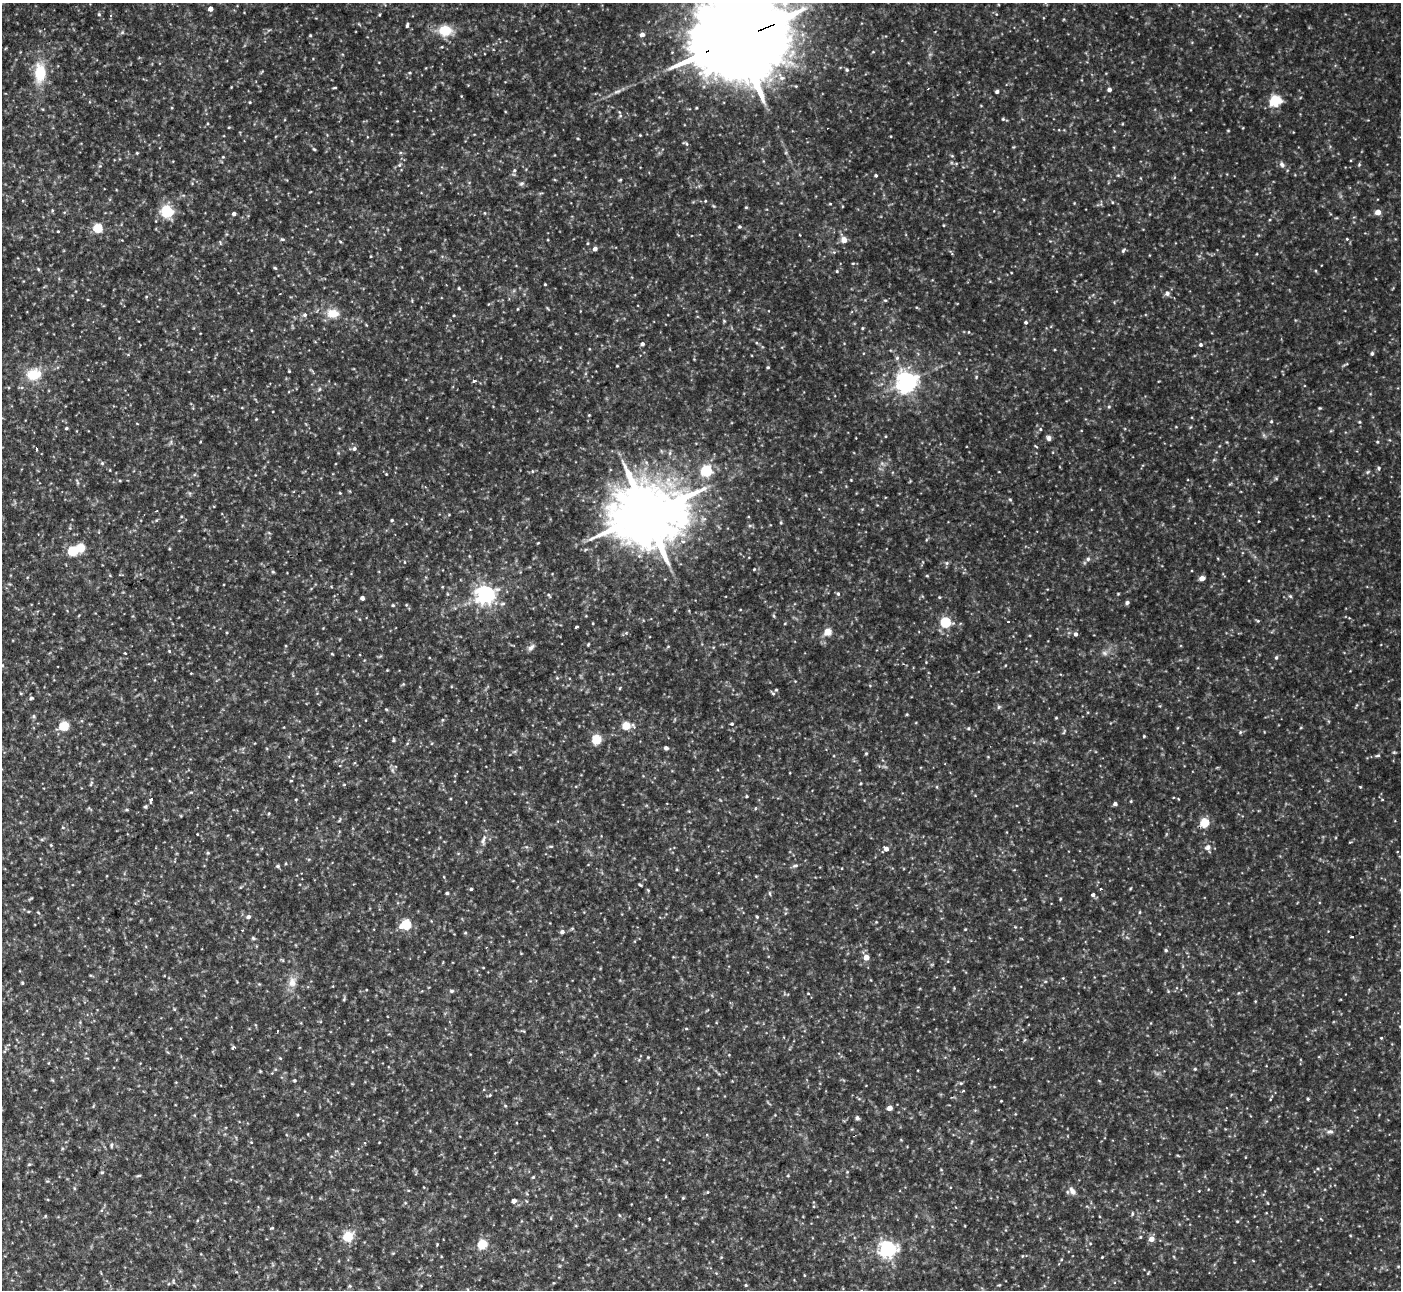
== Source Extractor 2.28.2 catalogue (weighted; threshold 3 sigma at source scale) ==
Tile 7 of 4 x 4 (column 3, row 2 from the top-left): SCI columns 2866-4264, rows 2861-4148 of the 6173 x 5943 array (HDU 1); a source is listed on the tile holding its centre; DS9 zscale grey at full resolution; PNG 1403 x 1292 px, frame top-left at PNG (2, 3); no overlay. Shown black and unused: <1% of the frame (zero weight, under 2 of 3 exposures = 1% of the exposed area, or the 3 px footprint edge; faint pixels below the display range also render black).
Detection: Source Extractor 2.28.2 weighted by HDU 2 'WHT'; one run over the whole footprint, this tile lists its part. Background 0.0722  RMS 0.01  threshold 0.0452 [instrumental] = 3 sigma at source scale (4.5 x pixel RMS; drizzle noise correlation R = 1.50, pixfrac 1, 0.05/0.05 arcsec/px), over >= 5 px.
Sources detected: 256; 1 inside a brighter object's white glare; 3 cosmic-ray / hot-pixel residue — not listed; the other 252 listed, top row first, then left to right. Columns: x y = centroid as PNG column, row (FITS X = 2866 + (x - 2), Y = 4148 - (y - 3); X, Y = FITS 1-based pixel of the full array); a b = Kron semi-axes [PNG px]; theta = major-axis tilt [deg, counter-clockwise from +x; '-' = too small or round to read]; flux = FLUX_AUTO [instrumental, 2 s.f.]
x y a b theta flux
785 3 10 9 - 10
210 9 4 4 - 6.6
99 14 5 4 - 1.4
407 25 5 3 - 1.9
445 30 13 11 0 24
642 34 5 4 - 4.8
310 36 5 3 - 0.98
735 40 43 20 22 25000
847 70 5 4 - 1.4
40 73 26 14 -90 31
782 78 8 6 -14 3.6
334 88 5 3 - 0.95
1109 89 4 4 - 3.7
997 92 4 4 - 2.3
1275 101 14 12 30 21
250 102 4 3 - 0.84
620 116 6 4 0 1.7
1003 119 5 4 - 1.2
229 127 5 3 - 0.84
1228 130 5 3 - 0.81
640 135 3 3 - 0.76
686 144 7 4 -22 1.6
314 149 5 4 - 1.2
137 153 4 3 - 0.93
952 156 6 3 -19 1
223 157 4 3 - 0.83
1282 164 8 7 - 3.3
1359 164 5 4 - 1.1
399 165 5 5 - 1.8
514 170 6 5 - 2
876 175 4 4 - 1.5
1118 175 5 4 - 1.1
620 180 5 3 - 1.1
522 184 7 7 - 2.4
705 201 4 4 - 0.84
1112 202 4 3 - 0.83
830 204 4 3 - 0.86
746 207 4 4 - 0.99
167 212 11 11 - 31
1378 212 4 4 - 10
234 214 4 4 - 3.4
943 225 4 3 - 0.77
739 227 4 4 - 1.5
98 228 5 5 - 46
58 231 3 3 - 0.82
282 239 6 4 5 1.3
1347 239 4 3 - 0.91
844 240 8 7 - 6.1
340 241 5 3 - 0.93
595 249 5 4 - 3.5
1123 250 7 4 52 1.6
853 263 5 3 - 0.9
275 268 5 4 - 1.3
38 269 5 4 - 1.2
837 271 4 3 - 1.1
545 284 3 3 - 0.87
459 288 4 3 - 1
1167 293 6 6 - 3.5
885 300 5 4 - 1.2
517 309 4 3 - 0.75
333 313 14 10 -7 15
305 315 6 6 - 2.6
724 321 5 4 - 1
1026 322 5 4 - 1.8
862 328 4 4 - 1.1
968 332 4 3 - 0.77
642 344 4 4 - 3
1201 345 5 4 - 1.8
1372 354 5 4 - 1.8
617 366 3 2 - 0.8
768 367 4 4 - 1.2
289 371 3 3 - 0.82
34 374 18 13 15 23
976 377 5 4 - 0.95
474 381 3 3 - 5.2
907 381 7 7 - 690
319 389 6 4 88 1.4
1109 407 5 4 - 1.2
1320 408 4 4 - 0.98
589 415 3 3 - 0.77
256 419 3 3 - 0.69
1271 421 4 4 - 1.2
1359 422 4 4 - 1
66 428 4 3 - 1.3
1040 429 5 4 - 1.4
1049 438 7 5 -67 3
1377 442 4 4 - 1
1036 446 6 2 -44 0.94
36 449 3 3 - 2
354 449 6 6 - 2.5
102 463 5 5 - 1.4
1379 468 5 4 - 1.7
532 471 4 3 - 0.83
706 471 5 5 - 95
386 474 4 4 - 0.67
1276 478 6 4 19 1.3
851 480 3 3 - 0.66
77 482 6 4 -71 1.4
340 493 4 3 - 0.86
1010 499 5 3 - 1.1
646 514 23 16 17 9100
392 520 4 3 - 1.2
1259 521 3 2 - 1.2
781 523 4 4 - 1.1
73 552 5 5 - 53
1088 559 6 6 - 2
405 562 4 3 - 0.72
947 563 6 5 - 1.7
754 569 4 3 - 0.78
273 572 6 3 -19 1.1
927 576 4 4 - 0.95
1202 578 5 4 - 7.7
838 594 6 4 -75 1.9
485 595 7 6 - 490
549 595 7 3 -56 1.1
1290 596 5 4 - 1.4
939 597 4 3 - 0.92
362 598 4 4 - 3.9
1127 602 5 4 - 2.3
393 605 4 4 - 1.1
1258 621 5 4 - 1.1
1008 622 3 2 - 0.88
945 623 5 5 - 79
577 627 3 3 - 22
827 632 5 4 - 25
1076 634 5 4 - 2.8
588 644 4 4 - 0.9
668 646 5 3 - 0.9
531 648 10 5 43 3.4
169 651 5 3 - 0.9
125 653 3 2 - 0.72
1105 653 9 6 -16 3.3
332 654 4 3 - 0.81
1276 658 6 4 74 1.6
926 662 3 3 - 0.64
387 670 3 3 - 0.63
620 688 5 3 - 0.89
776 690 4 4 - 1.1
773 693 5 4 - 1.5
31 698 6 5 - 1.6
999 707 6 5 - 1.7
386 709 5 3 - 0.95
34 716 6 4 90 1.5
1056 718 5 3 - 0.85
732 724 5 4 - 1.4
626 725 5 5 - 36
64 726 5 5 - 47
968 728 5 4 - 1.2
1064 732 8 3 77 1.3
1240 732 5 5 - 1.3
1144 736 4 3 - 0.89
597 739 5 5 - 52
393 740 6 4 63 1.2
666 748 4 4 - 3.2
1394 752 5 4 - 1.2
866 753 4 4 - 1
1378 755 6 4 17 1.6
340 766 4 3 - 0.84
392 770 7 4 -71 2.1
291 781 4 3 - 0.82
91 784 8 3 64 1.4
344 784 5 3 - 0.88
937 787 5 3 - 0.98
747 796 3 3 - 0.97
151 799 4 3 - 8.2
296 799 4 3 - 0.81
1115 804 5 4 - 2.7
145 807 5 4 - 1.4
127 810 4 4 - 1
269 813 5 3 - 0.95
1204 823 5 5 - 47
63 827 5 3 - 1
197 834 3 2 - 0.61
42 839 6 4 18 1.3
483 840 18 6 77 5.2
51 845 4 3 - 0.87
551 846 6 4 0 1.2
1208 848 11 7 -81 4.5
886 849 5 5 - 4.6
208 853 5 4 - 1.1
278 866 6 4 0 1.7
795 866 8 4 17 2.1
471 889 4 4 - 1.3
1101 889 3 2 - 1.6
648 890 5 4 - 0.93
447 893 4 3 - 1.5
770 893 7 3 -81 1.2
1093 895 5 4 - 2.6
1060 899 4 3 - 1
28 911 5 3 - 0.99
38 912 5 3 - 0.86
1140 912 5 3 - 0.94
248 917 5 5 - 3
757 917 4 4 - 1.1
406 925 6 5 - 67
965 929 4 3 - 0.79
562 932 5 5 - 3
465 933 4 4 - 1.1
1352 936 3 3 - 16
253 938 6 5 - 1.4
1166 950 5 4 - 1.4
866 957 5 5 - 10
483 968 4 2 - 0.68
292 982 15 10 90 10
22 983 4 3 - 1
259 984 5 4 - 1
366 990 3 2 - 0.71
452 991 6 5 - 2
808 993 5 3 - 0.77
344 999 5 4 - 1.1
686 1029 5 3 - 1
278 1031 3 2 - 1.1
1025 1040 4 4 - 1.7
234 1047 5 4 - 1.7
280 1058 4 3 - 0.93
1195 1069 4 4 - 1
295 1080 4 4 - 1.2
961 1083 5 5 - 1.3
490 1095 5 4 - 1.1
1308 1099 4 3 - 1.2
1001 1101 3 3 - 0.73
505 1106 5 4 - 1.1
890 1108 4 4 - 7.6
857 1118 4 4 - 3
1330 1131 9 5 4 2.9
901 1140 4 3 - 0.74
111 1145 7 5 81 1.9
29 1164 4 4 - 1.1
941 1170 4 3 - 0.79
102 1172 5 4 - 1.2
847 1172 5 3 - 0.76
138 1175 7 3 10 1.2
533 1177 5 4 - 1.1
74 1188 5 3 - 1.1
1072 1191 12 8 -57 5.3
1199 1191 3 3 - 0.61
683 1198 5 4 - 1
514 1201 5 4 - 4.1
1268 1203 5 3 - 0.72
1132 1214 6 3 88 1.2
45 1216 5 3 - 0.85
1237 1221 4 4 - 0.91
348 1237 5 5 - 59
1151 1239 5 5 - 8.6
482 1245 5 5 - 50
887 1249 7 6 - 350
1022 1256 5 3 - 0.83
1102 1257 3 3 - 0.74
1148 1273 5 3 - 0.85
746 1285 5 4 - 1.2
999 1285 5 3 - 0.92
350 1286 6 4 -71 1.2
Overlapping masked pixels (flux is a lower limit): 1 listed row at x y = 735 40
Isophote crosses this tile's border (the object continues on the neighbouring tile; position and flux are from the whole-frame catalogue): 2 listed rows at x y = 785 3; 735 40
Unlisted compact peaks at least as high as the median listed source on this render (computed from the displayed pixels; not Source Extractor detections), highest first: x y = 1360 787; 1381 1038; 1131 801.